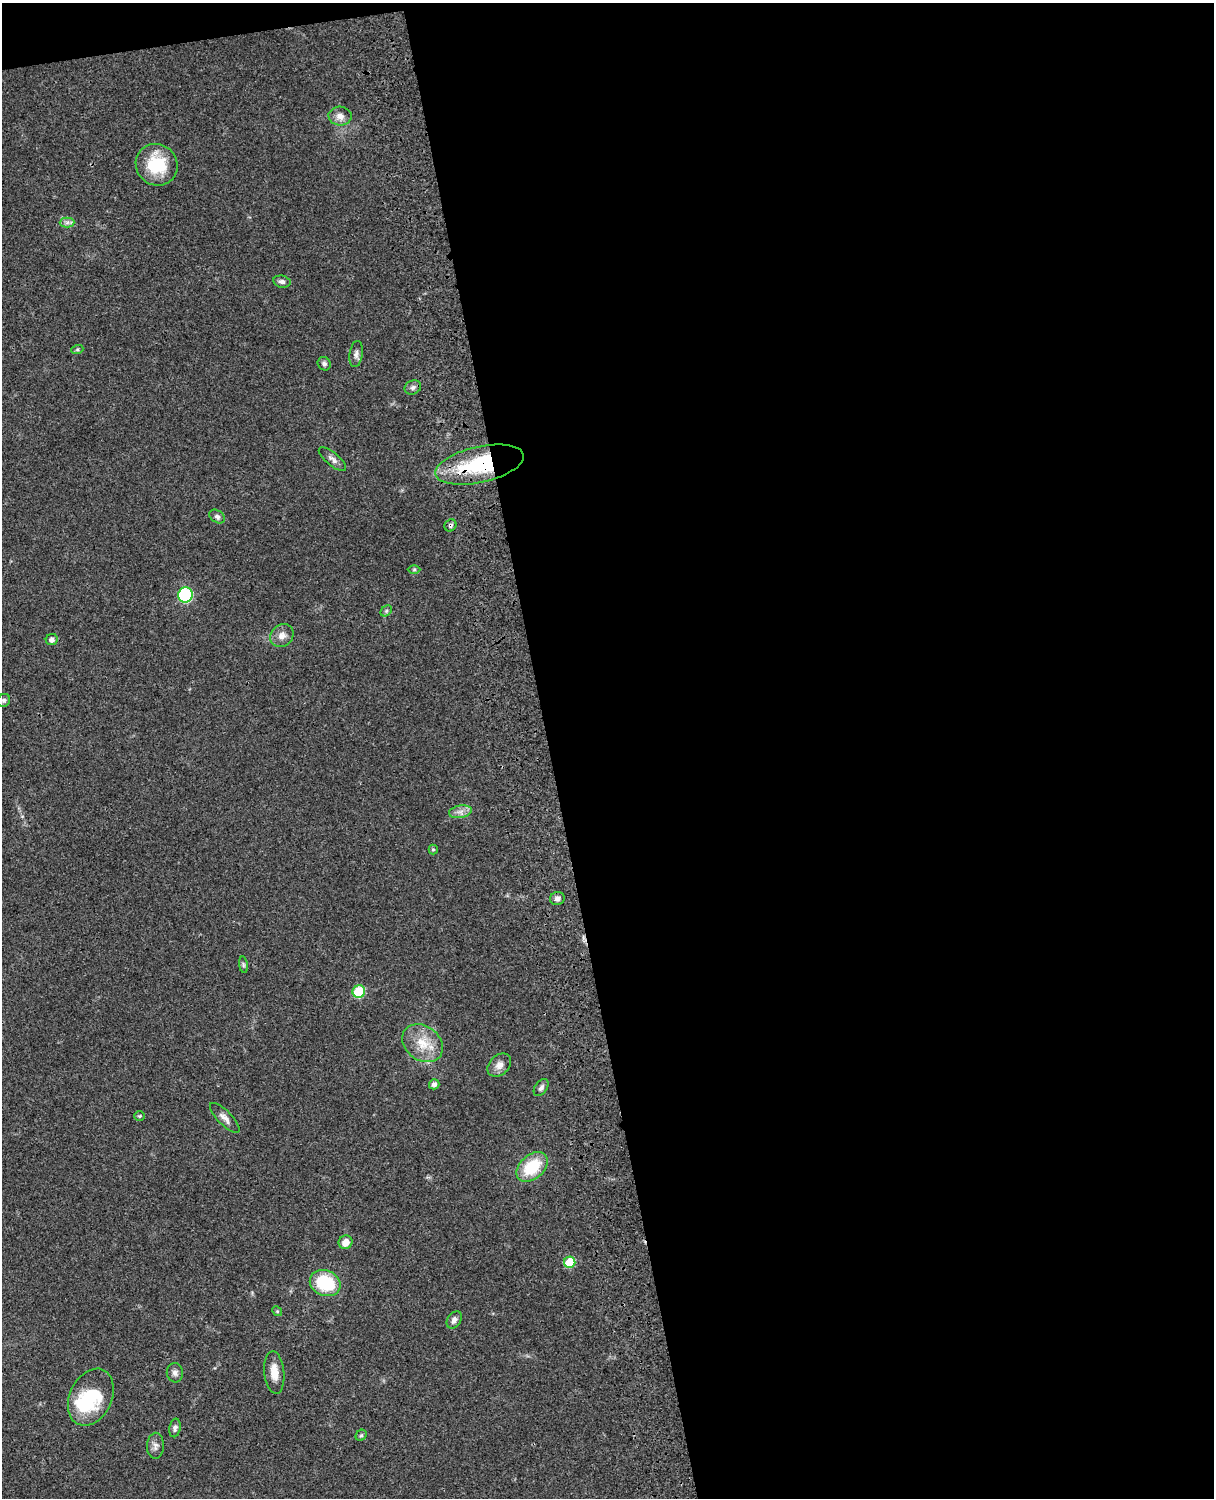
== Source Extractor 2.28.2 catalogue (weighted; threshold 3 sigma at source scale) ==
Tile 4 of 4 x 3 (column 4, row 1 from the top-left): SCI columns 3759-4970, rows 3268-4763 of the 5089 x 4928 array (HDU 1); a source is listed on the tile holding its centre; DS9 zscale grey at full resolution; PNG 1216 x 1500 px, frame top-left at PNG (2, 3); each listed source drawn as its Kron ellipse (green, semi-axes under 4 px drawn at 4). Shown black and unused: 56% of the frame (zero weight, under 3 of 4 exposures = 6% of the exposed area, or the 3 px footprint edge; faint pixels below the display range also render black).
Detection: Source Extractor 2.28.2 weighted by HDU 2 'WHT'; one run over the whole footprint, this tile lists its part. Background 0.0756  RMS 0.0057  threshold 0.0259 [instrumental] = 3 sigma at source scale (4.5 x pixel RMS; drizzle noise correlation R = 1.50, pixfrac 1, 0.05/0.05 arcsec/px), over >= 5 px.
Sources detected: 42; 1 inside a brighter object's white glare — neither listed nor drawn; the other 41 listed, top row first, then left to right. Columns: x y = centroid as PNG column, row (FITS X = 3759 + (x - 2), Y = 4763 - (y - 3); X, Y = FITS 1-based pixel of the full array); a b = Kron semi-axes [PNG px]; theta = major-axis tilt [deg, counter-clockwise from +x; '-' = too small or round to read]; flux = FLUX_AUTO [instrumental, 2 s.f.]
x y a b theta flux
340 116 11 9 -4 4.1
157 165 21 20 - 25
67 222 7 5 1 1.6
282 282 9 6 -12 2
77 350 6 4 18 0.84
356 354 13 6 82 2.4
324 364 7 6 - 1.4
413 387 8 7 - 1.8
332 459 17 6 -40 2.7
480 465 45 18 12 53
217 517 8 6 -34 1.8
450 525 6 5 - 1.4
414 569 6 4 0 0.83
185 595 8 7 - 56
386 611 6 5 - 0.96
282 636 12 10 41 4.1
52 640 6 5 - 2.4
4 700 7 6 - 1.1
460 812 11 6 10 2.9
433 849 5 4 - 0.77
557 898 7 6 - 2.4
243 965 8 4 -82 1
359 992 6 6 - 28
423 1043 22 17 -36 13
499 1065 13 9 45 3.9
434 1084 5 5 - 2.2
541 1088 10 6 54 1.8
140 1116 5 4 - 0.74
225 1118 20 7 -45 3.5
532 1167 18 12 40 22
346 1242 7 6 - 4.9
570 1262 6 5 - 22
325 1283 16 12 -22 28
277 1311 5 4 - 0.76
454 1320 9 6 56 2.4
175 1373 9 8 - 2.3
274 1373 21 10 -84 7.6
91 1397 30 21 65 33
175 1428 9 5 79 1.7
361 1435 6 5 - 1
155 1446 13 8 88 2.7
Overlapping masked pixels (flux is a lower limit): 2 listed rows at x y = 480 465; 450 525